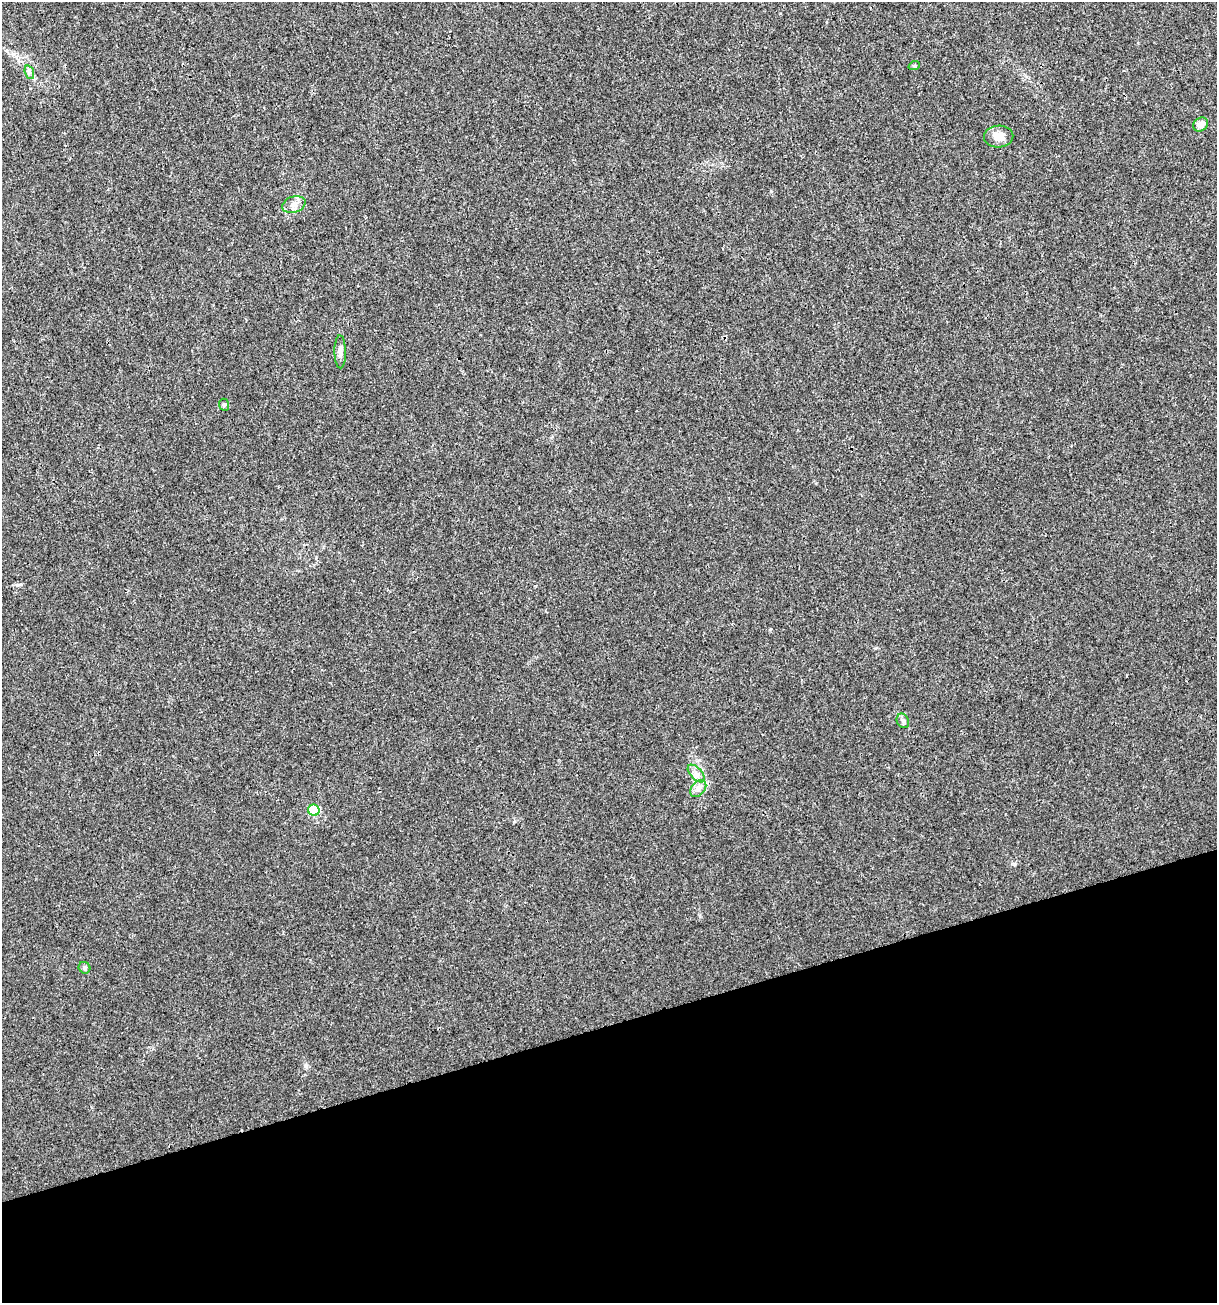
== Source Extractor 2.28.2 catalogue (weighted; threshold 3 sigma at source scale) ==
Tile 14 of 4 x 4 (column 2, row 4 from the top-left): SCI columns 1317-2531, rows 1-1301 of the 5012 x 5207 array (HDU 1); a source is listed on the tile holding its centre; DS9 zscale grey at full resolution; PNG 1219 x 1305 px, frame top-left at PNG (2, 2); each listed source drawn as its Kron ellipse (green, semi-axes under 4 px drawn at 4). Shown black and unused: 21% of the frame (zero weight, under 3 of 4 exposures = <1% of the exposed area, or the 3 px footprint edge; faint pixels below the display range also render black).
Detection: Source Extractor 2.28.2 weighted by HDU 2 'WHT'; one run over the whole footprint, this tile lists its part. Background 0.00294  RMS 0.0027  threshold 0.0121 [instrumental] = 3 sigma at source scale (4.5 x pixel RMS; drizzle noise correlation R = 1.50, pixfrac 1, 0.0396/0.0396 arcsec/px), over >= 5 px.
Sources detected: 12; all 12 listed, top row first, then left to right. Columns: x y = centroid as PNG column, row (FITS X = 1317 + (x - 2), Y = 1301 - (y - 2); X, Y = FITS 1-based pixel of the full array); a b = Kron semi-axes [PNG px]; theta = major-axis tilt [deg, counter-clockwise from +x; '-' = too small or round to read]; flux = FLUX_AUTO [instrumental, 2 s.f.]
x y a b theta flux
914 66 6 3 18 0.32
29 72 7 4 -72 0.67
1201 125 8 6 41 2.3
999 136 15 11 2 2.7
294 205 12 8 19 1.8
340 352 17 5 -89 1.4
224 405 6 5 - 0.44
903 721 7 6 - 0.64
696 773 11 5 -47 1.1
698 788 9 6 48 1.3
314 810 6 5 - 17
84 968 6 5 - 0.64
Unlisted compact peaks at least as high as the median listed source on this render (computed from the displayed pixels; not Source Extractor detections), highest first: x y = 771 191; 18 585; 514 822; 305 1066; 1015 864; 770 629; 875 648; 13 54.